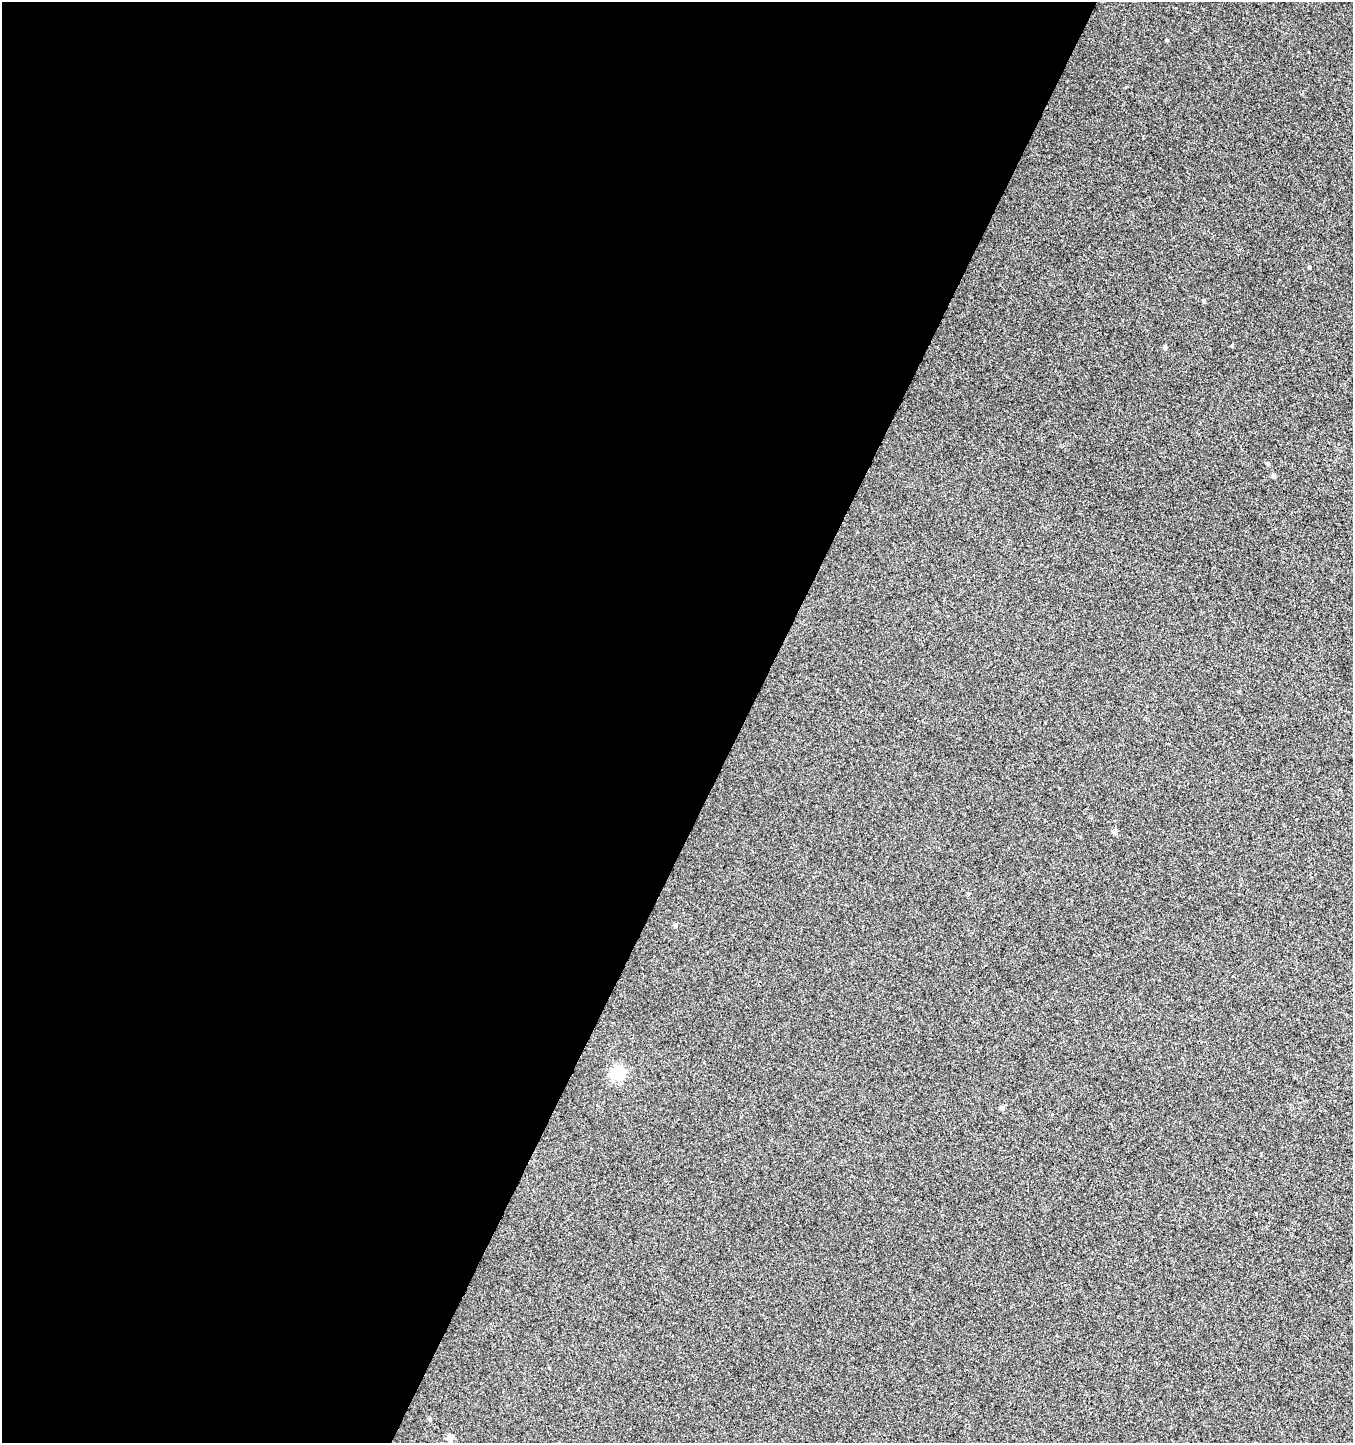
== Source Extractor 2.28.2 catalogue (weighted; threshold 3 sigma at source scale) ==
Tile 5 of 4 x 4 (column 1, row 2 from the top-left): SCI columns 265-1615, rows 2884-4324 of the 5867 x 5772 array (HDU 1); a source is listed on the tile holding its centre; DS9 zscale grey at full resolution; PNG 1355 x 1445 px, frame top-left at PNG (2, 2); no overlay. Shown black and unused: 55% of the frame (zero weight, under 2 of 3 exposures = <1% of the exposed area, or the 3 px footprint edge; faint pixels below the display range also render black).
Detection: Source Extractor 2.28.2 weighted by HDU 2 'WHT'; one run over the whole footprint, this tile lists its part. Background 0.00459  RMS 0.0059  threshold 0.0265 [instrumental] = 3 sigma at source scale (4.5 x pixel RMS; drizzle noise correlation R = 1.50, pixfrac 1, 0.0396/0.0396 arcsec/px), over >= 5 px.
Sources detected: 14; all 14 listed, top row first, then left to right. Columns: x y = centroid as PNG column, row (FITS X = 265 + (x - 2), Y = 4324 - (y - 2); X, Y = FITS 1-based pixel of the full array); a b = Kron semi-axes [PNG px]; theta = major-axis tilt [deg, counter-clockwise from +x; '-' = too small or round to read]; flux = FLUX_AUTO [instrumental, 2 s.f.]
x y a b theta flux
1167 40 5 3 - 0.55
1309 267 4 3 - 0.84
1204 301 5 4 - 0.8
1232 346 4 3 - 0.62
1165 347 5 4 - 1.6
1268 464 5 4 - 0.99
1273 476 4 4 - 1.8
1114 832 5 4 - 2.4
675 925 5 5 - 1.1
617 1073 6 6 - 97
1002 1108 5 5 - 1.6
1256 1213 3 3 - 1.6
429 1419 5 4 - 0.67
450 1438 5 4 - 7.2